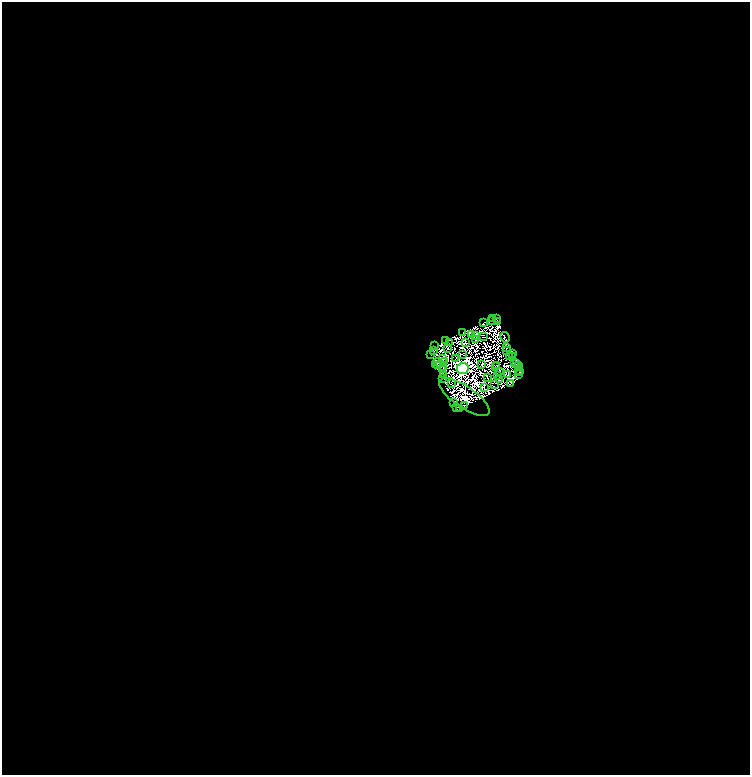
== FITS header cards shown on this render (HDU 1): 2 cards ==
NAXIS1  =                 1496
NAXIS2  =                 1546

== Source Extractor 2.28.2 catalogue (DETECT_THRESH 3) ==
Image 1496 x 1546 px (HDU 1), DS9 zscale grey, zoomed out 1/2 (1 PNG px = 2 x 2 image px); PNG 752 x 777 px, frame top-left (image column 1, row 1546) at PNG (2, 2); each listed source drawn as its Kron ellipse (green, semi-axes under 4 px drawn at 4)
Background 0.53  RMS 7.9e-06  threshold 2.36e-05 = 3 sigma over >= 5 px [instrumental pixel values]
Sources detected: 226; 169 cannot appear on this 1/2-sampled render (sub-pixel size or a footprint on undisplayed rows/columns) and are neither listed nor drawn; the other 57 listed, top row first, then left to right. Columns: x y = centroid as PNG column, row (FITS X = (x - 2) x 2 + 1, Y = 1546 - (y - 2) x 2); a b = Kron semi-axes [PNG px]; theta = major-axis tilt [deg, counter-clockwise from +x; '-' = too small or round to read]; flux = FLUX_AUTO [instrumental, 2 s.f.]
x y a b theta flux
493 318 2 2 - 2.2
496 319 2 1 - 0.73
491 321 2 1 - 1.3
484 322 3 2 - 3.6
498 322 2 1 - 0.89
462 333 4 1 - 0.43
472 334 2 1 - 0.082
476 335 3 1 - 0.19
484 337 2 1 - 0.37
505 337 5 2 - 4.1
446 340 2 2 - 0.65
476 340 3 1 - 0.27
449 343 2 1 - 0.75
466 343 2 1 - 0.068
435 346 2 1 - 2.3
507 347 3 2 - 0.11
448 349 2 1 - 0.29
433 351 3 2 - 0.9
507 351 2 1 - 0.43
513 353 2 1 - 0.7
462 354 2 1 - 0.14
431 355 2 1 - 2.8
509 356 2 1 - 0.32
512 357 2 1 - 0.48
443 358 3 3 - 2.1
455 359 2 1 - 0.72
444 362 4 2 - 3.1
514 362 4 1 - 0.62
436 363 5 3 - 2.7
481 364 2 1 - 0.66
517 364 3 2 - 0.89
497 365 2 1 - 1
438 366 2 1 - 1.1
442 366 6 1 -34 2
519 366 2 2 - 0.64
496 367 2 1 - 0.71
463 368 6 5 - 4300
442 369 2 1 - 0.39
518 370 3 1 - 3.5
499 372 2 1 - 0.14
520 372 2 2 - 1.3
443 375 2 2 - 2.2
508 375 2 1 - 0.068
518 375 3 2 - 9.1
498 376 2 1 - 0.34
442 378 2 1 - 1.7
487 378 2 1 - 0.0051
499 380 3 1 - 0.79
451 384 3 1 - 0.72
511 384 3 1 - 1.8
494 385 2 1 - 0.32
484 388 2 1 - 0.55
464 397 29 11 -34 77
453 402 3 2 - 1.1
464 405 4 2 - 1.2
456 408 3 2 - 0.8
459 408 2 1 - 0.038
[169 sub-pixel or undisplayed-footprint detections neither listed nor drawn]